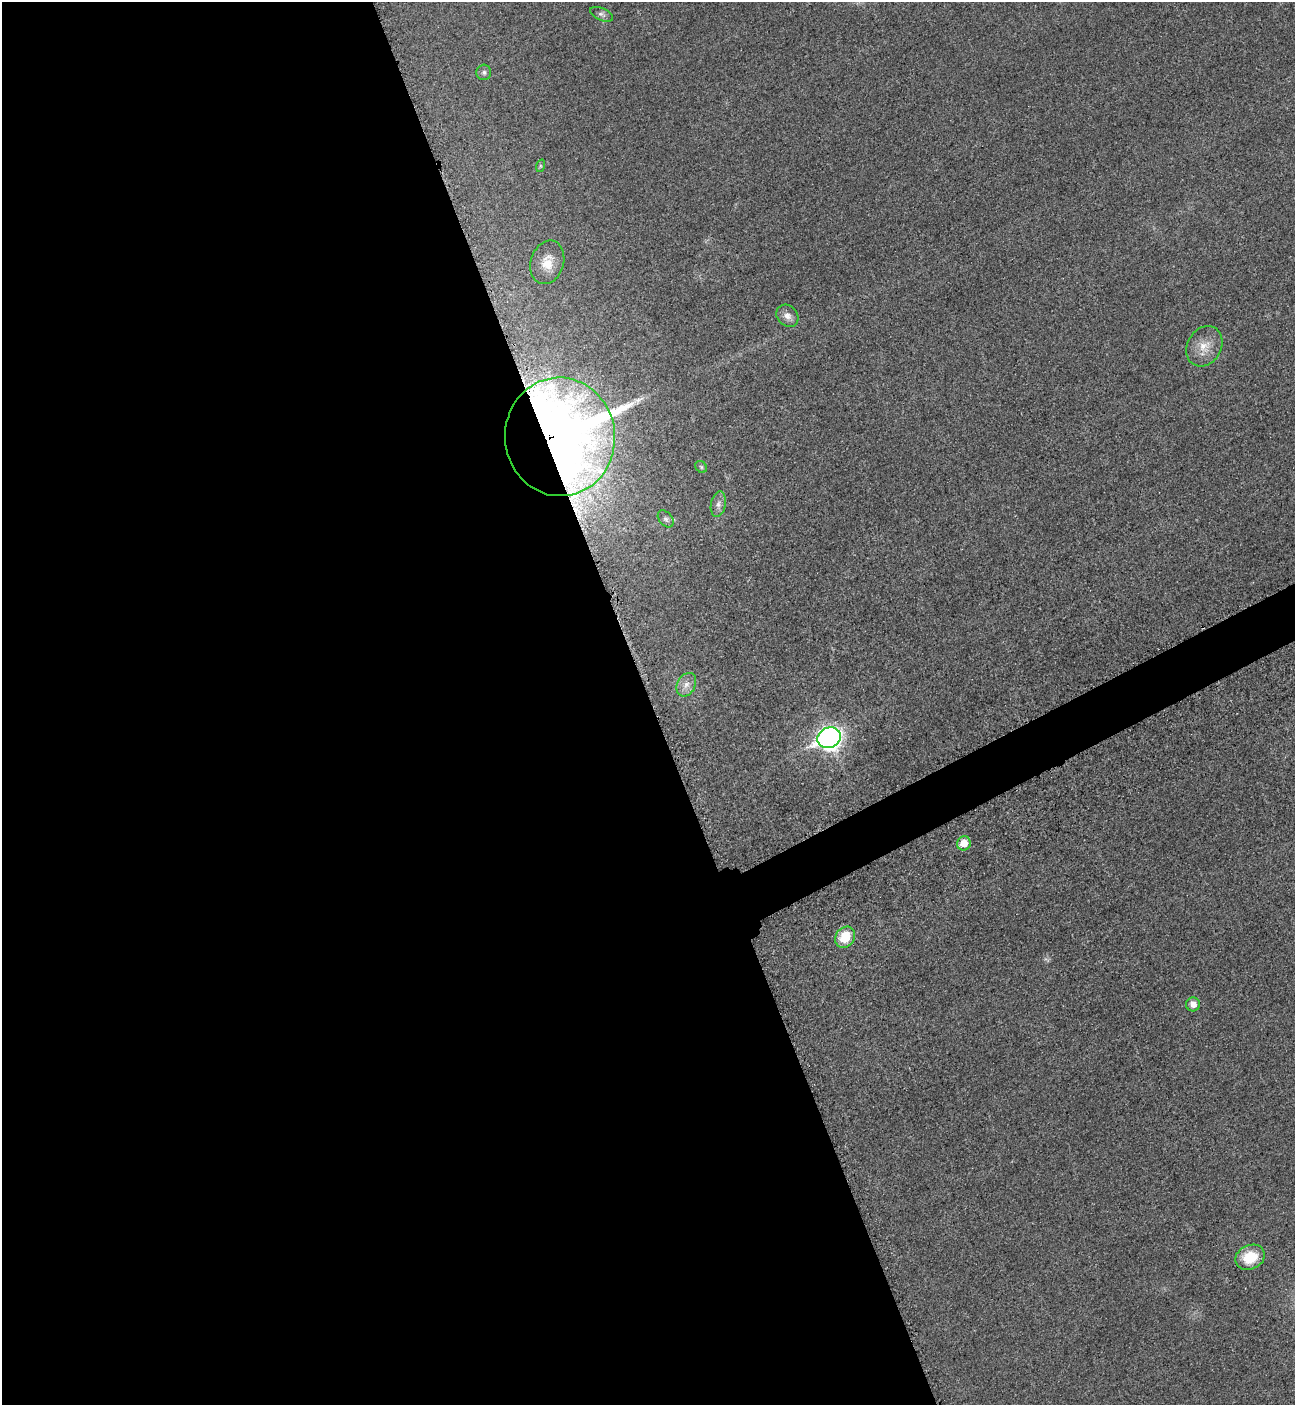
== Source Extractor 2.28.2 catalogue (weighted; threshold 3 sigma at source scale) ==
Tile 9 of 4 x 4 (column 1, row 3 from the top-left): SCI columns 302-1594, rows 1470-2872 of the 5669 x 5701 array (HDU 1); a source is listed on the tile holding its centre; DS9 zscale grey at full resolution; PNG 1297 x 1407 px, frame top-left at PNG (2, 2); each listed source drawn as its Kron ellipse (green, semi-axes under 4 px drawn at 4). Shown black and unused: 52% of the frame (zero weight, under 3 of 5 exposures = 4% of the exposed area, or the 3 px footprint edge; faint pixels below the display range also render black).
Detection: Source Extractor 2.28.2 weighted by HDU 2 'WHT'; one run over the whole footprint, this tile lists its part. Background 0.0193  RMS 0.0052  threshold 0.0234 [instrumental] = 3 sigma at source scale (4.5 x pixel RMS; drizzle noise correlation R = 1.50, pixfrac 1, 0.05/0.05 arcsec/px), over >= 5 px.
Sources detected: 17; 1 too faint to see at this stretch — neither listed nor drawn; the other 16 listed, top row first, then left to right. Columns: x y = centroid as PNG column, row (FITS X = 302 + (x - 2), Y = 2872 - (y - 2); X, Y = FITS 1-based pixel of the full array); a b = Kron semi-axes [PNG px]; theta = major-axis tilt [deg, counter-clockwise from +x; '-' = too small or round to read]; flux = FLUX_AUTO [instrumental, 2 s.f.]
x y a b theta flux
601 14 12 6 -23 1.9
484 72 7 7 - 1.5
540 166 6 4 72 0.73
547 262 22 16 72 9.3
787 316 12 10 -46 3.8
1204 346 21 17 61 9.2
560 437 59 55 -86 760
701 467 6 5 - 0.91
718 504 13 7 78 2.7
666 519 10 6 -51 1.7
686 685 12 9 62 4
829 738 12 10 25 280
964 843 7 7 - 8
845 937 11 9 54 14
1193 1004 7 7 - 4.5
1250 1257 15 12 24 16
Overlapping masked pixels (flux is a lower limit): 1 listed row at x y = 560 437